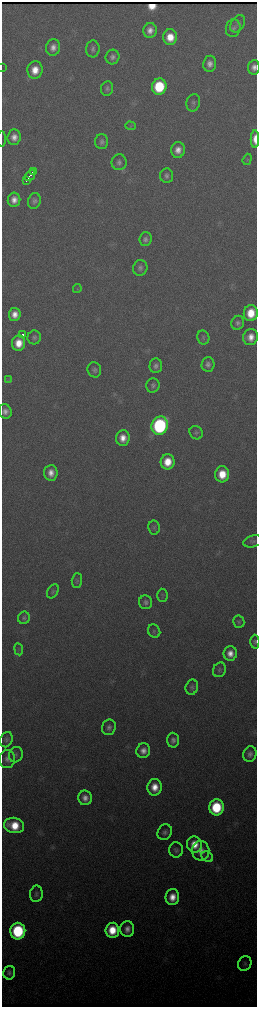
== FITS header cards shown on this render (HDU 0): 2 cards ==
NAXIS1  =                  510 / length of data axis 1
NAXIS2  =                 2010 / length of data axis 2

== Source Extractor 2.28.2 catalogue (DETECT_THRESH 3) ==
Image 510 x 2010 px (HDU 0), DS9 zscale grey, zoomed out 1/2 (1 PNG px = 2 x 2 image px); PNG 259 x 1009 px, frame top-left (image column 2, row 2010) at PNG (2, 2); each listed source drawn as its Kron ellipse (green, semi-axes under 4 px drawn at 4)
Background 3760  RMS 42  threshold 127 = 3 sigma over >= 5 px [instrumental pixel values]
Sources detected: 89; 1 cannot appear on this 1/2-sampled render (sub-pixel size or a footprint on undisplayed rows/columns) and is neither listed nor drawn; the other 88 listed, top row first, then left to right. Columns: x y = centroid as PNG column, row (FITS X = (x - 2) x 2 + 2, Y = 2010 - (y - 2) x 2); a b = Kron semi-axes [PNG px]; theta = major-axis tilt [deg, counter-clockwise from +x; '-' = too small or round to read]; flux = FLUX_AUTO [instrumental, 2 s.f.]
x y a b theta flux
238 24 9 6 55 3.2e+04
233 28 9 7 77 3.6e+04
150 30 7 7 - 7.5e+04
170 37 8 7 - 1.7e+05
53 47 8 7 - 7.0e+04
93 49 8 6 88 3.3e+04
113 57 7 7 - 4.0e+04
210 64 8 6 82 6.3e+04
2 67 4 1 - 3.6e+03
254 67 7 5 83 5.9e+04
35 70 9 7 83 1.5e+05
159 86 8 7 - 5.5e+05
107 88 7 6 - 2.9e+04
193 103 9 6 77 3.1e+04
130 126 5 2 - 9.2e+03
14 137 8 6 86 7.8e+04
2 139 8 1 -90 3.6e+04
255 139 9 4 -90 1.2e+05
102 142 7 6 - 3.3e+04
178 150 8 7 - 8.6e+04
247 159 6 3 70 1.3e+04
119 162 8 7 - 3.7e+04
33 171 4 2 - 2.4e+04
30 176 6 2 49 4.4e+04
167 176 7 6 - 3.2e+04
27 180 3 1 - 1.3e+04
14 200 7 6 - 8.3e+04
34 201 8 6 74 3.4e+04
145 239 7 6 - 3.6e+04
140 268 8 7 - 3.5e+04
77 288 4 2 - 8.8e+03
251 313 8 7 - 2.1e+05
15 314 6 6 - 9.1e+04
238 323 7 6 - 3.3e+04
23 334 2 1 - 1.6e+04
34 337 7 6 - 3.0e+04
203 337 7 6 - 2.1e+04
251 337 8 7 - 1.0e+05
19 343 7 6 - 1.5e+05
208 364 7 6 - 4.0e+04
156 366 7 6 - 3.7e+04
94 370 7 6 - 3.1e+04
8 379 4 3 - 1.1e+04
153 385 7 6 - 3.1e+04
5 411 7 6 - 5.6e+04
160 426 9 8 - 1.5e+06
196 433 7 6 - 2.2e+04
123 438 8 7 - 1.1e+05
168 462 8 7 - 2.0e+05
51 473 8 6 86 9.2e+04
222 474 8 7 - 2.2e+05
154 527 7 6 - 2.1e+04
253 541 10 6 14 2.5e+04
77 580 7 5 87 1.9e+04
53 591 7 5 59 2.0e+04
162 595 6 5 - 1.6e+04
146 602 7 6 - 3.5e+04
24 618 6 6 - 2.7e+04
239 622 6 5 - 1.9e+04
154 631 7 6 - 1.9e+04
255 642 7 4 88 1.9e+04
19 649 6 3 -81 1.3e+04
230 653 7 6 - 9.1e+04
219 670 7 6 - 2.4e+04
192 687 7 6 - 3.0e+04
109 727 8 7 - 4.0e+04
6 740 8 6 68 2.8e+04
173 740 7 6 - 4.2e+04
143 751 7 7 - 7.3e+04
250 754 8 6 76 4.5e+04
16 755 8 6 67 2.8e+04
7 759 9 8 - 5.0e+04
155 787 8 7 - 1.4e+05
85 798 7 7 - 6.9e+04
216 807 8 7 - 5.4e+05
14 825 10 7 -10 2.4e+05
165 832 8 6 57 3.8e+04
194 844 8 7 - 1.6e+05
176 850 7 6 - 2.9e+04
201 851 10 8 -89 9.1e+04
207 857 6 5 - 1.9e+04
36 894 8 6 82 2.8e+04
172 897 8 7 - 1.3e+05
127 929 8 7 - 7.2e+04
112 930 7 7 - 2.4e+05
18 931 8 7 - 8.8e+05
245 964 7 6 - 2.4e+04
9 973 7 6 - 3.4e+04
At the frame edge (FLAGS 8, measured only in part): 5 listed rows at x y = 2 67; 254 67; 2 139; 255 139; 255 642
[1 sub-pixel or undisplayed-footprint detection neither listed nor drawn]